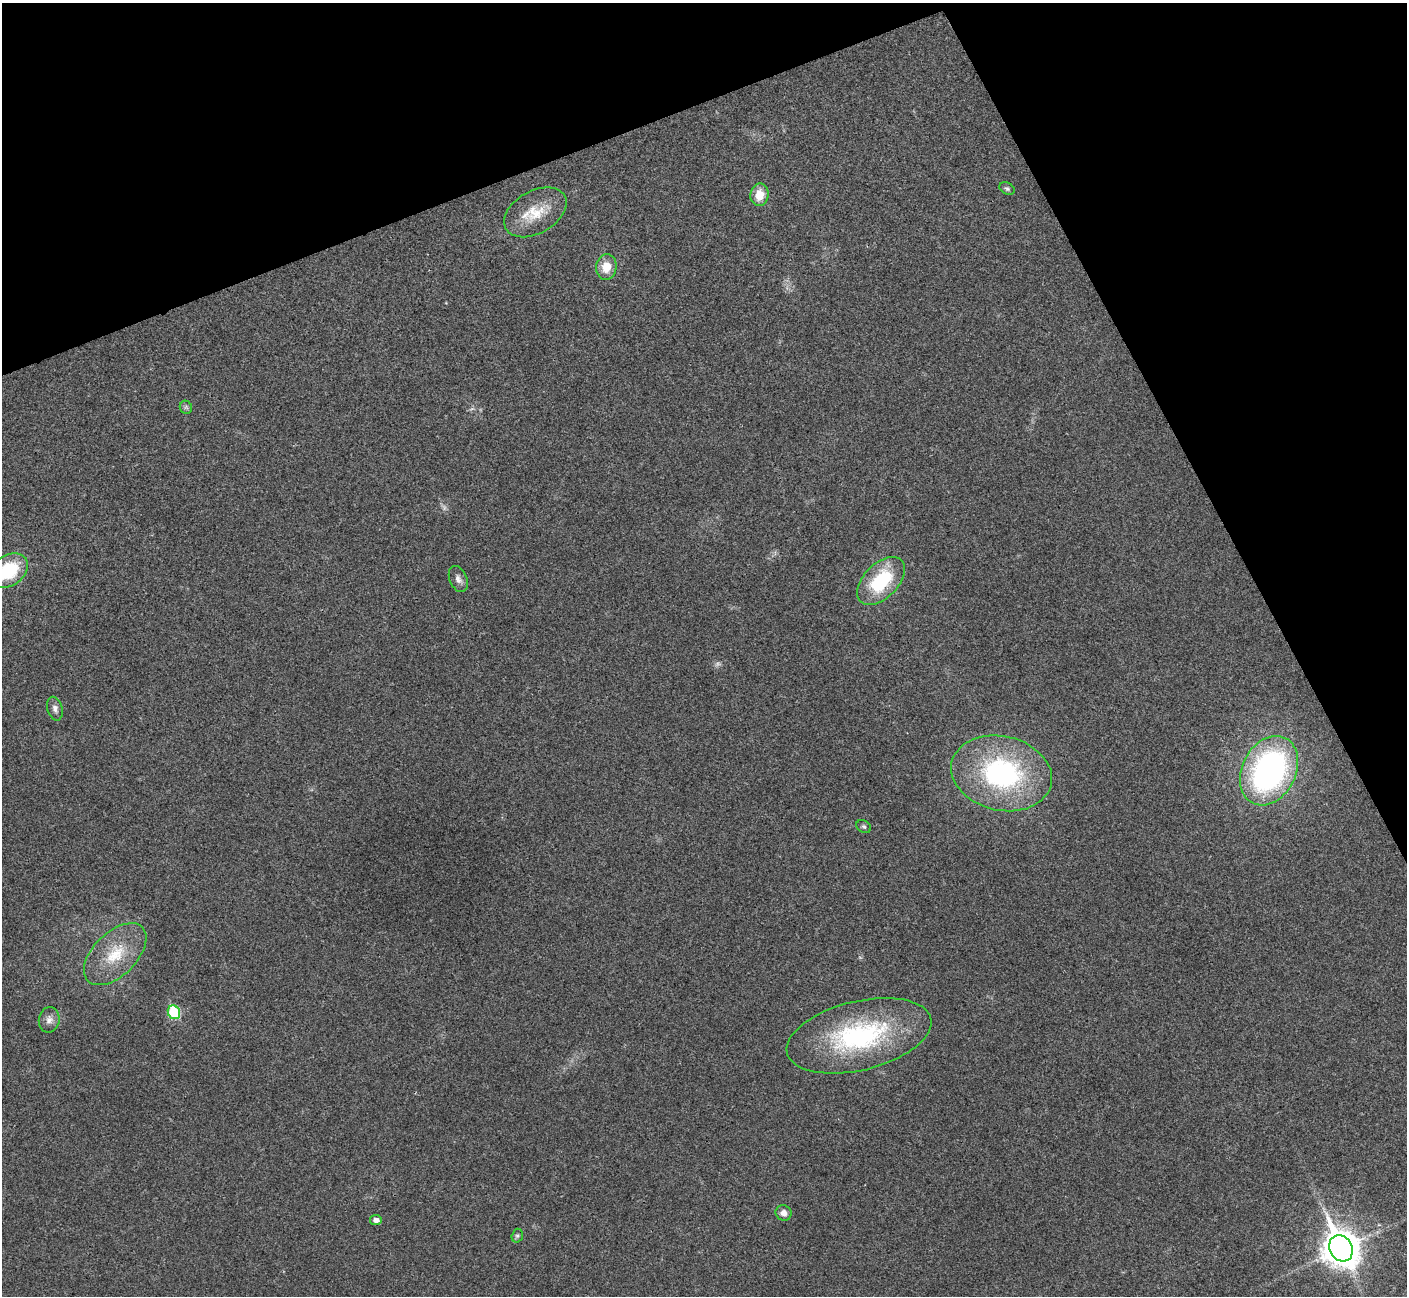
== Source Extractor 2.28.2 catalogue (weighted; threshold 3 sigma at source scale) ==
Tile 3 of 4 x 4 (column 3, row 1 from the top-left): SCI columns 2814-4218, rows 4038-5331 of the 5629 x 5618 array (HDU 1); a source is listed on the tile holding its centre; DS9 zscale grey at full resolution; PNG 1409 x 1298 px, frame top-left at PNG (2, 3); each listed source drawn as its Kron ellipse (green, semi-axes under 4 px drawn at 4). Shown black and unused: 21% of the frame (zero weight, under 3 of 4 exposures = <1% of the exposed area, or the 3 px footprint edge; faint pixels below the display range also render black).
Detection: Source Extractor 2.28.2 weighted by HDU 2 'WHT'; one run over the whole footprint, this tile lists its part. Background 0.0224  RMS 0.004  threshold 0.018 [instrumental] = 3 sigma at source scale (4.5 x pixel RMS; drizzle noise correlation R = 1.50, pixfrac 1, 0.05/0.05 arcsec/px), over >= 5 px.
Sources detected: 22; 2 too faint to see at this stretch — neither listed nor drawn; the other 20 listed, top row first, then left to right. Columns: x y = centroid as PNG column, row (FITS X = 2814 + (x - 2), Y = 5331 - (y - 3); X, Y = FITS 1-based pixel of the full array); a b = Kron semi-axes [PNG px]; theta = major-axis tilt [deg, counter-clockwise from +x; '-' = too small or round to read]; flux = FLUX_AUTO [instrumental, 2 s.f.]
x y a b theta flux
1007 188 8 6 -31 0.86
759 195 11 9 82 6.3
535 212 34 21 29 13
606 267 13 10 84 6.6
186 407 7 6 - 0.91
8 571 22 15 34 24
458 579 14 8 -66 2.1
881 581 29 17 46 25
55 709 12 7 -75 1.9
1269 771 36 27 63 110
1002 773 51 37 -13 71
864 826 8 6 -35 0.82
115 954 38 21 45 17
174 1012 7 6 - 26
49 1020 13 10 81 2.7
859 1036 74 34 14 65
783 1213 8 7 - 2.4
376 1220 6 5 - 2.2
517 1236 7 5 74 0.78
1341 1248 14 11 -62 850
Isophote crosses this tile's border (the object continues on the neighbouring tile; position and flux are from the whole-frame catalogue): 1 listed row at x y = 8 571